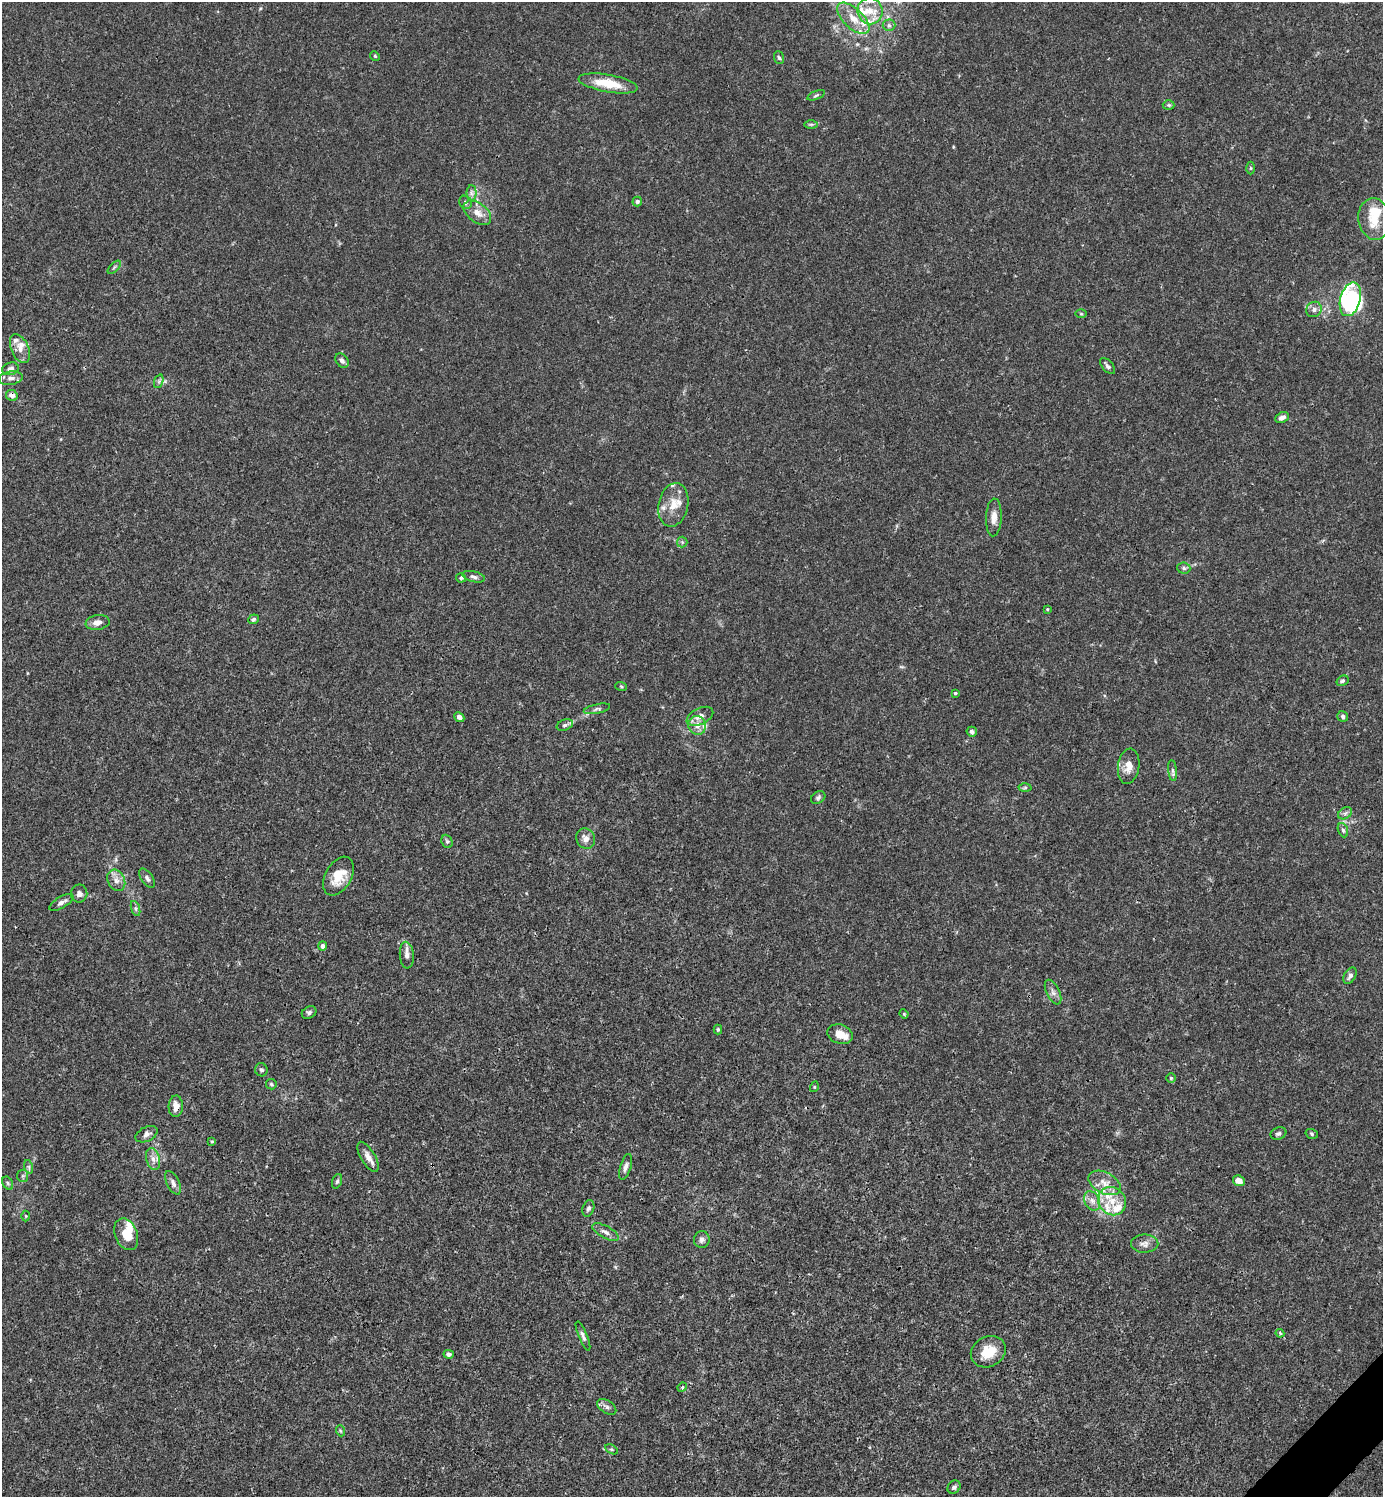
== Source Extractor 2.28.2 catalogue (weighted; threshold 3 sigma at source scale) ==
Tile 6 of 4 x 4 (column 2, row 2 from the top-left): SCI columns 1681-3061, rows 2989-4483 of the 5981 x 5982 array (HDU 1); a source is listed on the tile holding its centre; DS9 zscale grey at full resolution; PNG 1385 x 1499 px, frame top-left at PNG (2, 2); each listed source drawn as its Kron ellipse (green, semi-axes under 4 px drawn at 4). Shown black and unused: <1% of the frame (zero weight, under 3 of 4 exposures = <1% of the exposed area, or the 3 px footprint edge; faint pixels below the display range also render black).
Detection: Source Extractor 2.28.2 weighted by HDU 2 'WHT'; one run over the whole footprint, this tile lists its part. Background 0.015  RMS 0.0022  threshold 0.00979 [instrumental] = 3 sigma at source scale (4.5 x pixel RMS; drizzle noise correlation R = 1.50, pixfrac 1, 0.05/0.05 arcsec/px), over >= 5 px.
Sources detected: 123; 1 inside a brighter object's white glare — neither listed nor drawn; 18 inside a brighter listed object's ellipse — not listed separately; the other 104 listed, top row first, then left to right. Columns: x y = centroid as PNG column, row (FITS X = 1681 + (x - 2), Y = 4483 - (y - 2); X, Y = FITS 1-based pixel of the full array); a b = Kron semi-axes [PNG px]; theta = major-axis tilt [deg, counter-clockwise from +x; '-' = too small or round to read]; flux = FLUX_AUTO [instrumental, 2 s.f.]
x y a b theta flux
870 11 13 12 - 3.5
853 18 20 10 -44 3.3
889 25 6 6 - 0.47
375 56 5 4 - 0.27
779 58 6 5 - 0.35
608 83 30 8 -10 5.8
816 95 9 3 22 0.39
1169 105 6 5 - 0.32
811 124 7 4 0 0.32
1251 168 6 4 -90 0.3
471 193 7 5 -89 0.61
637 201 5 4 - 0.39
465 202 7 6 - 0.5
477 213 16 9 -38 2.1
1374 219 21 16 -83 4.1
114 267 8 3 45 0.33
1350 299 17 10 74 6.5
1314 309 8 7 - 0.84
1081 314 6 4 -1 0.24
20 349 15 8 -66 1.8
342 361 8 6 -54 0.66
1108 366 9 5 -50 0.63
10 369 8 6 15 0.88
11 378 12 6 7 0.95
159 381 7 4 72 0.41
12 395 6 5 - 1.2
1282 417 7 5 25 0.93
673 505 22 14 78 3.6
994 517 19 8 87 1.8
682 542 5 5 - 0.35
1184 568 6 5 - 0.48
474 577 11 5 -14 0.63
461 578 5 4 - 0.34
1047 609 4 4 - 0.19
253 619 5 4 - 0.47
98 622 12 7 9 1.3
1342 681 6 5 - 0.43
621 686 6 3 -20 0.27
955 693 4 3 - 0.31
597 709 13 4 11 0.6
700 716 14 8 26 1.4
1343 716 6 5 - 0.47
459 717 5 4 - 1.1
565 725 8 5 20 0.51
697 725 9 9 - 1.6
972 732 5 5 - 0.61
1129 766 18 10 81 2.2
1172 770 10 4 -84 0.5
1025 788 6 4 1 0.33
818 797 8 5 31 0.52
1345 813 7 5 31 0.53
1343 830 7 5 -69 0.49
586 839 10 9 - 1.4
447 841 7 5 -67 0.44
338 876 21 13 60 4.3
147 878 11 5 -55 0.62
116 880 11 8 -63 1.3
79 894 9 8 - 0.89
61 902 13 5 30 0.93
135 908 8 3 -71 0.42
322 946 4 4 - 0.91
407 955 13 7 -85 1.1
1350 976 9 5 58 0.85
1053 992 13 6 -64 0.9
309 1013 8 6 30 0.52
904 1014 4 4 - 0.25
718 1029 5 4 - 0.34
840 1034 13 9 -19 2
261 1070 6 6 - 0.49
1171 1078 4 4 - 0.28
271 1084 5 5 - 0.29
814 1087 5 3 - 0.19
176 1106 10 7 88 1.9
1278 1133 8 6 18 0.56
146 1134 11 7 27 0.9
1312 1134 6 4 -18 0.34
212 1141 4 3 - 0.19
368 1157 17 7 -60 1.7
153 1159 11 6 -75 1.2
29 1167 7 4 -72 0.39
626 1167 13 5 72 0.9
23 1176 6 5 - 0.4
337 1181 7 4 69 0.42
1239 1181 6 5 - 1.8
8 1183 7 5 -61 0.37
173 1183 13 6 -64 0.96
1104 1183 17 10 -28 2.6
1092 1201 10 7 -62 1.2
1112 1201 15 13 -50 3.6
588 1208 8 5 70 0.57
26 1216 5 3 - 0.19
605 1232 14 6 -29 0.97
126 1234 16 11 -67 3.6
702 1239 8 8 - 0.84
1145 1244 13 9 0 1.3
1280 1333 4 3 - 0.32
583 1336 16 4 -68 0.77
988 1352 18 15 27 4.4
449 1354 5 4 - 0.55
682 1387 5 4 - 0.24
607 1407 11 6 -33 0.76
341 1431 5 3 - 0.22
611 1449 7 4 -31 0.3
954 1487 7 6 - 0.54
Overlapping masked pixels (flux is a lower limit): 2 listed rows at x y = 12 395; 176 1106